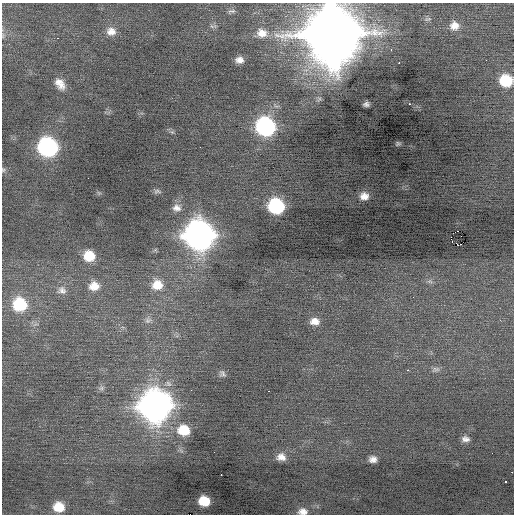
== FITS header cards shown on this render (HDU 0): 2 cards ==
NAXIS1  =                  512 / Axis length
NAXIS2  =                  512 / Axis length

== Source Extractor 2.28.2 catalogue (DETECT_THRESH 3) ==
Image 512 x 512 px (HDU 0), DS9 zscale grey, 1 PNG px = 1 image px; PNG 516 x 516 px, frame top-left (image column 1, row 512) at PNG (2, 3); no overlay
Background -0.0303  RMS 0.88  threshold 2.64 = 3 sigma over >= 5 px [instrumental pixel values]
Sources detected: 59; all 59 listed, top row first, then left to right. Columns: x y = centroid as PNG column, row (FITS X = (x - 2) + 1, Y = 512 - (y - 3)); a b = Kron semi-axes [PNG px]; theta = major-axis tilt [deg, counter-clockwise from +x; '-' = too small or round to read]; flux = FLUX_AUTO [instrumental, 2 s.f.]
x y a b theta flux
231 11 11 5 5 150
428 19 11 5 7 150
213 26 11 5 -6 150
454 26 13 12 - 650
111 31 12 10 2 530
262 33 11 9 -15 480
332 34 19 19 - 490000
3 36 8 4 90 120
58 38 3 2 - 290
391 49 3 2 - 62
239 60 8 6 -5 370
399 63 2 2 - 170
506 81 11 10 - 2300
60 84 15 10 -52 630
319 99 9 5 48 150
366 104 6 4 6 180
409 104 3 2 - 550
265 127 12 12 - 12000
172 132 5 5 - 100
398 143 5 4 - 85
47 147 12 11 - 13000
200 147 2 2 - 28
3 170 7 6 - 110
88 178 2 2 - 81
157 191 9 6 1 150
99 193 7 4 -33 85
364 196 8 7 - 480
276 206 11 10 - 5800
177 208 12 10 4 430
458 231 2 2 - 170
199 235 15 14 - 58000
451 237 4 2 - 340
461 244 2 2 - 500
458 245 3 2 - 73
89 256 11 10 - 1400
430 281 8 6 -8 160
157 285 15 14 - 1100
94 286 13 11 8 770
62 290 13 11 -20 420
20 304 13 13 - 3100
148 320 10 8 36 270
315 321 11 8 -3 500
436 369 12 7 18 230
408 370 3 2 - 180
222 373 9 8 - 200
101 388 9 6 8 160
268 391 2 2 - 89
154 406 16 15 - 68000
184 430 14 12 -16 1600
465 439 9 7 -1 290
492 453 2 2 - 24
281 457 11 9 -1 470
373 459 8 7 - 350
512 472 2 2 - 520
221 475 3 2 - 570
505 482 3 2 - 80
204 501 9 8 - 1400
59 507 11 9 -12 1200
303 511 12 9 -1 420
At the frame edge (FLAGS 8, measured only in part): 5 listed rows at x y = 332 34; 506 81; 3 170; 512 472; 303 511